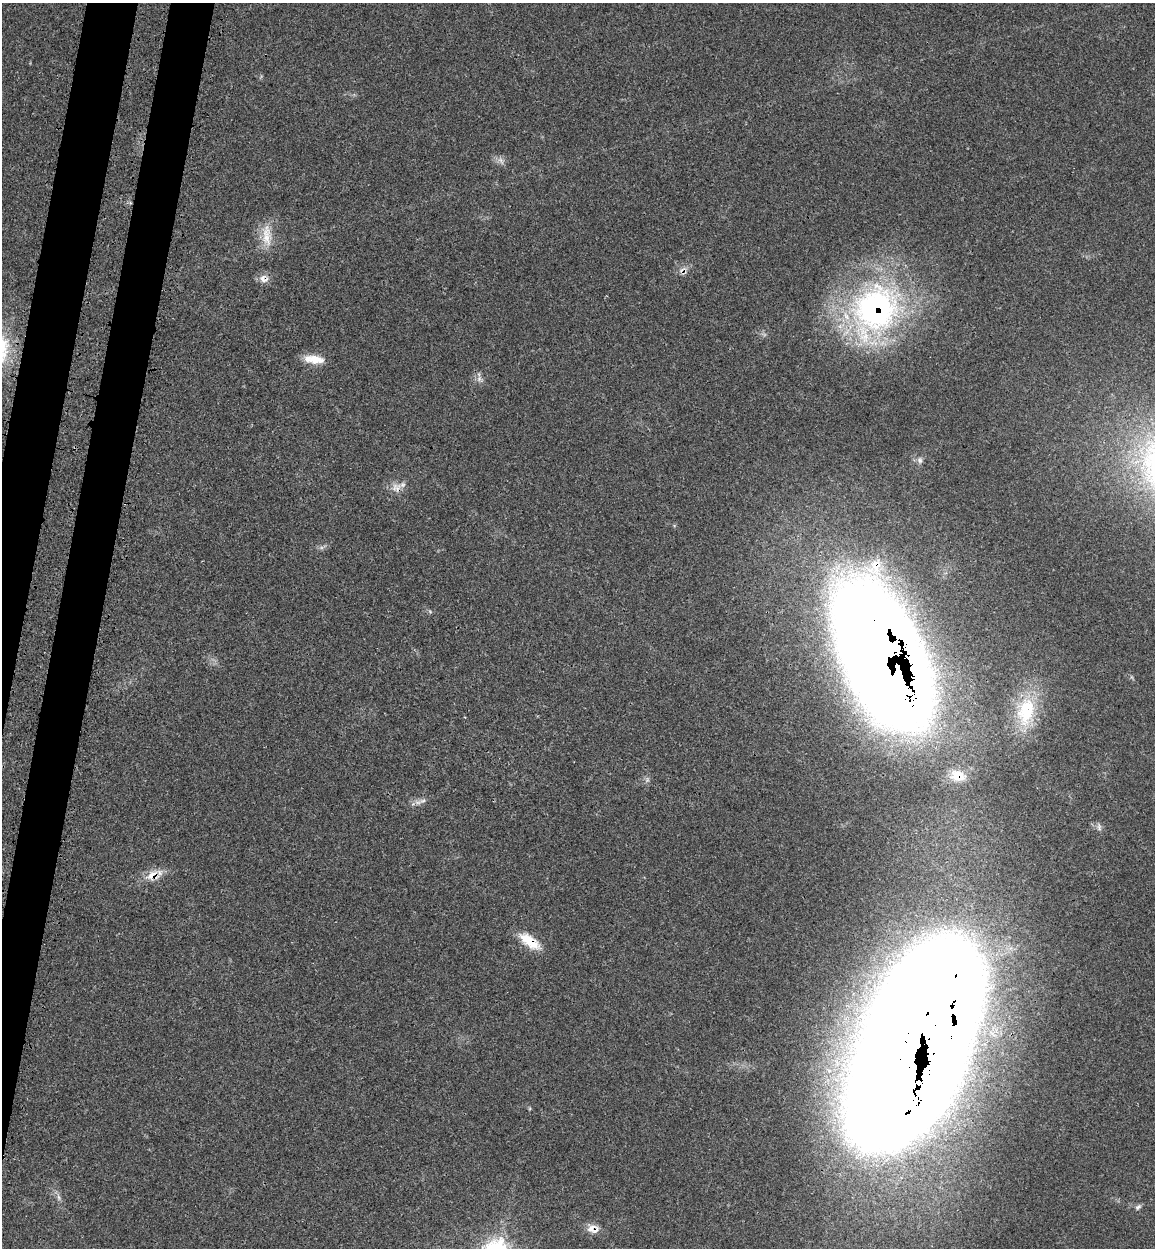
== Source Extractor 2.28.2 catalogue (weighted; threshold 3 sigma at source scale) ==
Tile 7 of 4 x 4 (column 3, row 2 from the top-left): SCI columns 2633-3785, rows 2583-3828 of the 5150 x 5164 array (HDU 1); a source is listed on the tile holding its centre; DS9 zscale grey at full resolution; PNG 1157 x 1250 px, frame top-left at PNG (2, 3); no overlay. Shown black and unused: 5% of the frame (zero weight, under 3 of 4 exposures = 8% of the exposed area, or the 3 px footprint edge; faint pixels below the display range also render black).
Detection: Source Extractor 2.28.2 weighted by HDU 2 'WHT'; one run over the whole footprint, this tile lists its part. Background 0.0213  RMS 0.0033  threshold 0.0149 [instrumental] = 3 sigma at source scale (4.5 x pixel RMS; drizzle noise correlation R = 1.50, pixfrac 1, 0.05/0.05 arcsec/px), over >= 5 px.
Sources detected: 20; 1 inside a brighter listed object's ellipse — not listed separately; the other 19 listed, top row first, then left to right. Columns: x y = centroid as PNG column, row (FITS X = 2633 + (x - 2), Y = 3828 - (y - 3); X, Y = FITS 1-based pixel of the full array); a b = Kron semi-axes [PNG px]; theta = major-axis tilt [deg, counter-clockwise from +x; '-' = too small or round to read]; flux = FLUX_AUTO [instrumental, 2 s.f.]
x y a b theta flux
501 160 7 4 -71 0.87
267 236 34 12 -87 6
682 272 11 3 -59 0.71
263 279 14 11 -35 2.2
876 309 64 61 45 90
314 359 26 9 -7 4.8
479 379 7 6 - 1.1
920 460 7 7 - 1
396 487 14 12 -41 2.9
881 656 116 51 -69 1300
1026 711 41 23 76 18
958 776 19 13 -20 5.3
423 801 9 4 9 0.95
152 875 19 10 33 4.4
529 941 28 11 -36 7.4
914 1048 175 74 69 1900
59 1197 9 4 -81 0.84
1138 1207 9 5 42 0.77
591 1228 14 9 47 2.3
Overlapping masked pixels (flux is a lower limit): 10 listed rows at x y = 682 272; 263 279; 876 309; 396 487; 881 656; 958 776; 152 875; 529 941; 914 1048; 591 1228